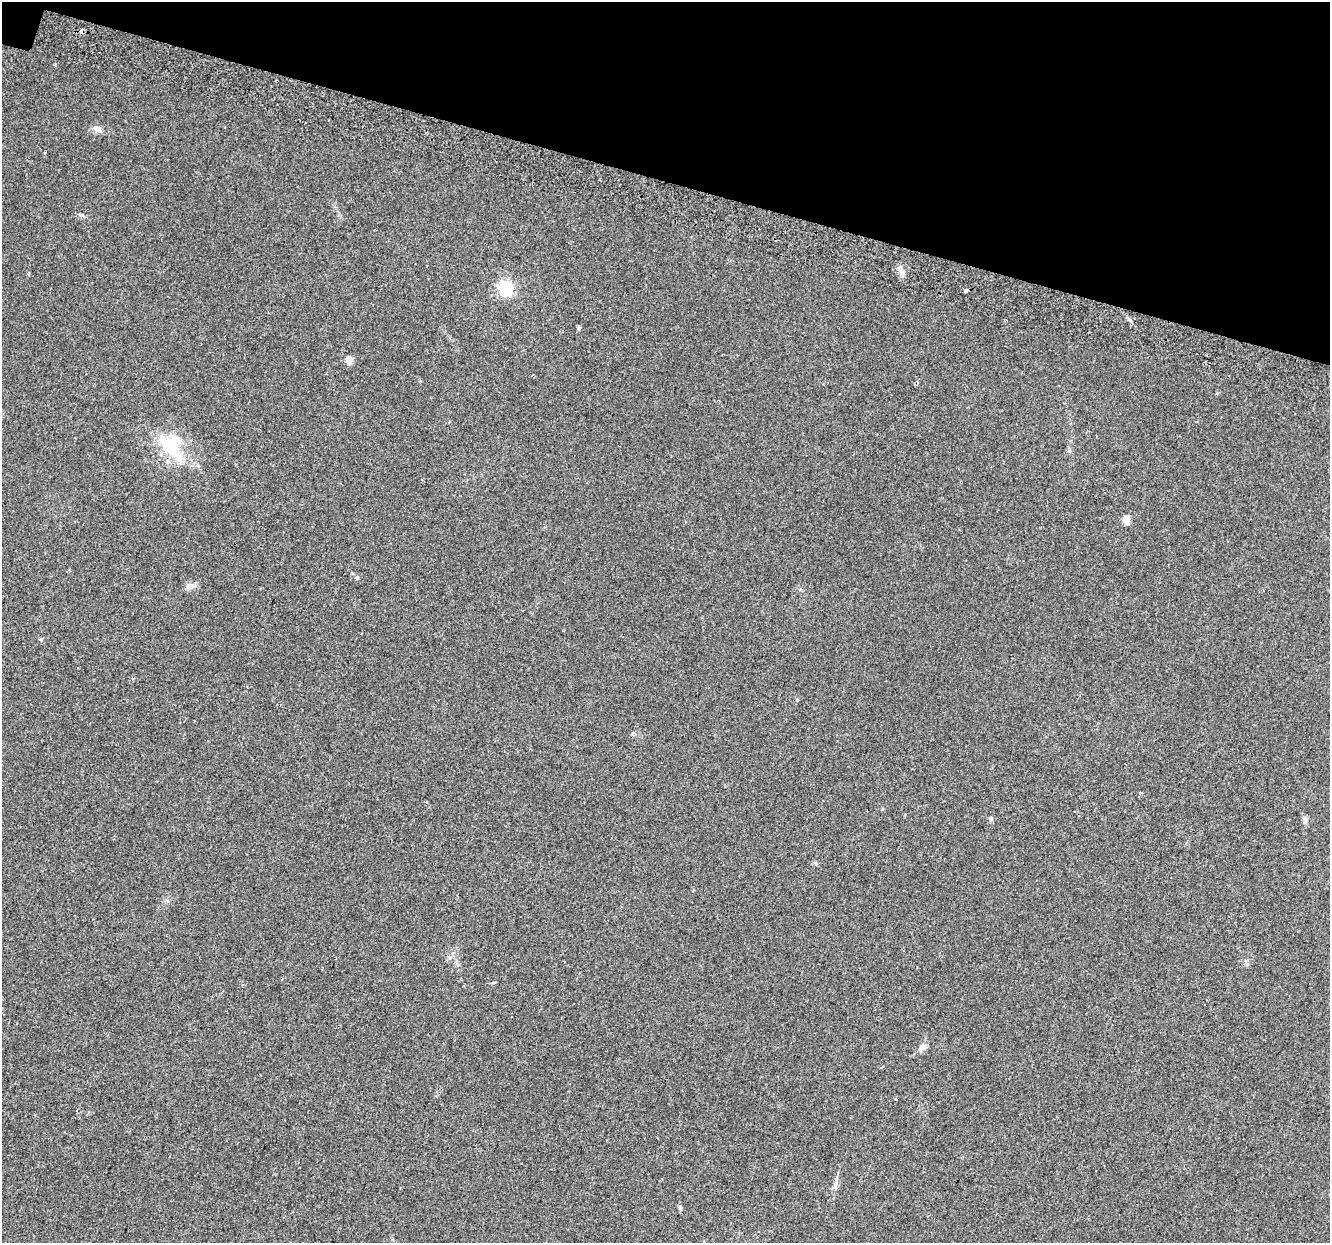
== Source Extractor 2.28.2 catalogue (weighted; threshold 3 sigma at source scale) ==
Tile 2 of 4 x 4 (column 2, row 1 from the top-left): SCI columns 1390-2717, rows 4069-5309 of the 5427 x 5594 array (HDU 1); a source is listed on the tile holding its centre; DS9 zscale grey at full resolution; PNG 1332 x 1245 px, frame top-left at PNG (2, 2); no overlay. Shown black and unused: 15% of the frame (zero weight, under 2 of 3 exposures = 4% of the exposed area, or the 3 px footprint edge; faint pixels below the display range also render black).
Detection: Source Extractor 2.28.2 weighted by HDU 2 'WHT'; one run over the whole footprint, this tile lists its part. Background 0.0371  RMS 0.0054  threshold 0.0245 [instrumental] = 3 sigma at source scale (4.5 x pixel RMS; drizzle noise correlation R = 1.50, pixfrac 1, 0.0396/0.0396 arcsec/px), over >= 5 px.
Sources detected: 23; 1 inside a brighter object's white glare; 3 cosmic-ray / hot-pixel residue — not listed; the other 19 listed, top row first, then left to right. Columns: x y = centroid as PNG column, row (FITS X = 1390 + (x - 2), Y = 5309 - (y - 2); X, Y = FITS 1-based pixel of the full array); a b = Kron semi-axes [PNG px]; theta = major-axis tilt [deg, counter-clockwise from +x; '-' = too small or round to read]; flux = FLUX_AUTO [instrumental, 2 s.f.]
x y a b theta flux
97 129 11 8 -23 2.7
902 272 9 6 -61 2.2
506 288 7 6 - 120
965 291 4 3 - 5.7
1129 319 7 4 -45 1
579 328 4 4 - 0.98
349 360 5 4 - 8.4
171 447 49 18 -49 25
1126 519 5 4 - 11
357 578 5 5 - 0.67
190 586 13 8 4 2.8
1140 792 3 3 - 5.2
427 802 3 3 - 0.91
991 819 6 5 - 0.88
1305 820 9 5 63 1.2
923 1047 13 7 41 2.5
896 1099 3 3 - 2.1
835 1184 9 4 80 1.5
680 1208 6 4 -79 1.2
Unlisted compact peaks at least as high as the median listed source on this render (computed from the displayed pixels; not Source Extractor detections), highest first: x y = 81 215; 41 639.